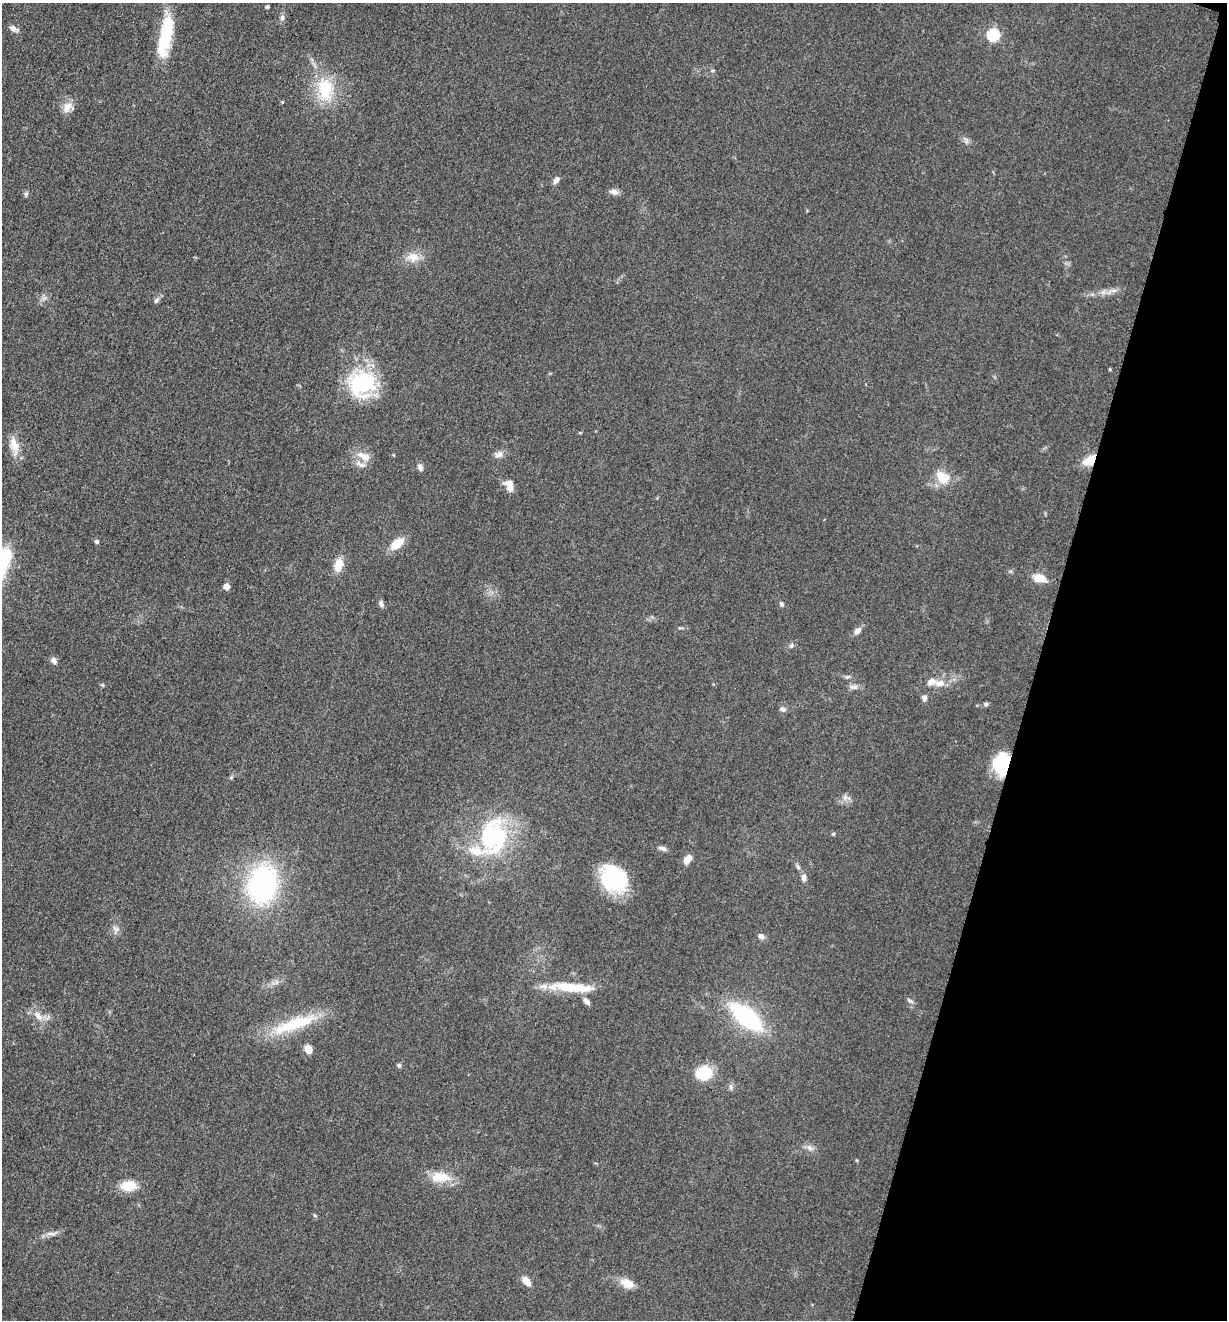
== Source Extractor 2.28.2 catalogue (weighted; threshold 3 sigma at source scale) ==
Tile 8 of 4 x 4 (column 4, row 2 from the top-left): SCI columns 3939-5163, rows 2648-3965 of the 5304 x 5292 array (HDU 1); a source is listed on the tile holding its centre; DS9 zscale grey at full resolution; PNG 1229 x 1322 px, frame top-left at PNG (2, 3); no overlay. Shown black and unused: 15% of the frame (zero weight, under 3 of 5 exposures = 1% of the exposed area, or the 3 px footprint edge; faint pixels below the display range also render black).
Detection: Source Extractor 2.28.2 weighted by HDU 2 'WHT'; one run over the whole footprint, this tile lists its part. Background 0.0504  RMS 0.0058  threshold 0.0261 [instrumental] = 3 sigma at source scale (4.5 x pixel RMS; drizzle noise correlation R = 1.50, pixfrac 1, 0.05/0.05 arcsec/px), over >= 5 px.
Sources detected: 73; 3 inside a brighter object's white glare — not listed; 4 inside a brighter listed object's ellipse — not listed separately; the other 66 listed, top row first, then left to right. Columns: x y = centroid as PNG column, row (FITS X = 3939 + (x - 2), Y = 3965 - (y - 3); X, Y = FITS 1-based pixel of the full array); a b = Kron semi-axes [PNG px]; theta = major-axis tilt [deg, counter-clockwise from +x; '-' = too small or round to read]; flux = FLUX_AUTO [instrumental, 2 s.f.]
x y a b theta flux
267 7 5 4 - 0.72
282 18 8 6 76 1.6
13 28 12 7 -28 2.4
993 35 6 6 - 62
166 37 47 16 75 28
325 89 34 20 -84 25
282 102 5 3 - 0.5
67 107 15 10 62 5.3
556 180 10 6 54 2.1
614 192 11 7 -13 2.9
26 194 6 5 - 1.2
413 257 17 12 3 6.8
1114 291 9 4 8 2
156 300 9 6 57 1.7
361 383 32 29 -63 46
14 445 23 10 -75 8.2
499 455 13 7 18 2.8
364 457 23 10 -27 6.5
1090 460 13 8 27 12
420 467 10 6 -75 1.9
942 477 19 14 -36 10
509 485 14 9 -79 5.5
96 542 5 5 - 1.2
397 544 12 7 38 13
338 565 15 9 74 8.3
1039 578 17 9 -12 7
226 586 5 5 - 5.8
381 604 10 5 -62 1.5
781 604 6 5 - 1.3
857 631 11 7 48 2.7
791 645 7 5 86 1.2
54 660 8 6 -52 2.5
848 677 7 4 19 0.92
940 683 13 8 4 5
102 685 5 3 - 0.67
853 687 12 4 0 2.1
924 698 7 6 - 1.9
986 704 6 5 - 1.2
783 709 9 6 -7 1.6
1002 766 19 16 -35 27
833 834 5 3 - 0.56
493 836 47 35 68 63
662 848 11 5 -18 2.1
688 859 11 7 51 4.6
798 867 7 4 -46 1.2
614 878 30 25 -40 39
804 878 8 6 89 2.4
262 884 25 18 78 140
116 929 12 5 -27 2
761 936 7 6 - 2.5
571 987 58 11 -4 21
587 1001 10 7 -55 2.2
910 1001 8 5 -27 1.3
38 1016 15 8 -42 5.1
746 1017 31 14 -40 72
294 1024 63 14 20 29
308 1049 10 8 -75 4.3
399 1065 6 5 - 1
704 1073 16 13 19 19
731 1087 8 5 -77 1.5
809 1148 8 6 -45 2.3
441 1177 23 11 0 13
129 1186 15 10 4 12
51 1234 14 4 -6 2.2
526 1281 13 7 -51 4.6
627 1283 18 10 -26 6.5
Overlapping masked pixels (flux is a lower limit): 2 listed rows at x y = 1090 460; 1002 766